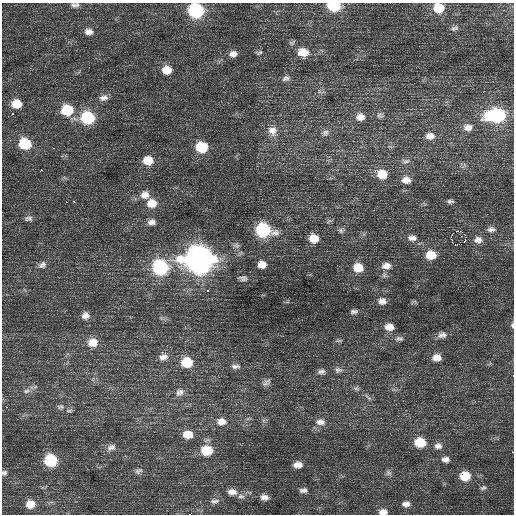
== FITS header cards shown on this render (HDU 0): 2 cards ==
NAXIS1  =                  512 / Axis length
NAXIS2  =                  512 / Axis length

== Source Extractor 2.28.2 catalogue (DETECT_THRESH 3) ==
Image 512 x 512 px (HDU 0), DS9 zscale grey, 1 PNG px = 1 image px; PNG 516 x 516 px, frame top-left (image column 1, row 512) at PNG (2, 3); no overlay
Background 0.24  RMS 0.8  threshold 2.39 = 3 sigma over >= 5 px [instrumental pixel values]
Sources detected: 111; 1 with non-positive FLUX_AUTO (blend fragments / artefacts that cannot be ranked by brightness) is not listed; the other 110 listed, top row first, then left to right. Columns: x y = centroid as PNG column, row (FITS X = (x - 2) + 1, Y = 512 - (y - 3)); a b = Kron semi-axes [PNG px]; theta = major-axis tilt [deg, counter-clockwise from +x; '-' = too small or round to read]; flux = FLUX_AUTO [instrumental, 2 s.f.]
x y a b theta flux
75 5 11 6 2 190
334 6 10 7 -2 2500
439 8 10 9 - 1300
196 10 10 9 - 6100
454 28 12 7 21 170
88 32 11 8 -3 320
259 52 9 5 12 100
303 52 13 10 -9 770
233 54 10 7 9 300
167 70 10 9 - 750
286 78 10 7 15 190
104 98 12 8 11 280
16 104 9 8 - 950
67 110 11 10 - 2000
12 114 3 2 - 76
380 115 9 7 -1 150
496 115 15 9 3 6800
360 117 11 9 6 370
87 118 11 10 - 3600
468 127 12 9 6 350
272 131 13 12 - 530
325 133 9 8 - 200
430 136 11 9 2 390
25 144 10 9 - 2300
202 147 10 9 - 2100
53 148 3 2 - 230
148 160 10 8 3 920
406 161 11 6 4 170
41 170 3 3 - 250
382 174 10 9 - 970
406 180 10 8 -8 390
145 195 12 11 - 460
450 201 8 4 0 130
66 202 2 2 - 190
74 202 3 2 - 140
152 203 11 9 2 740
28 218 11 7 1 190
152 222 10 8 5 280
491 229 11 7 -1 210
263 230 12 9 -12 4700
341 231 8 6 -59 140
459 231 5 3 - 920
465 235 3 2 - 480
461 236 3 2 - 50
314 238 9 8 - 780
412 238 12 8 -2 330
465 240 4 2 - 110
478 240 11 8 5 330
455 244 3 2 - 250
461 244 2 2 - 55
236 245 9 7 -25 170
431 255 10 8 0 970
199 259 14 11 -6 58000
42 265 11 8 26 230
262 265 8 7 - 470
386 266 11 7 4 370
160 267 11 10 - 6300
358 268 9 8 - 960
243 278 11 6 -8 170
208 290 3 3 - 130
382 301 10 8 0 310
354 312 9 5 11 150
85 316 9 8 - 310
512 325 7 4 87 95
389 327 9 7 -5 520
442 335 12 8 11 260
399 339 11 6 9 170
338 341 10 4 4 93
93 343 12 10 14 690
163 357 12 8 14 310
437 357 10 7 4 450
187 362 11 9 2 1400
235 366 13 6 1 220
338 370 11 7 6 210
321 371 10 7 12 200
513 376 3 2 - 130
265 384 12 6 5 210
356 388 8 5 -5 130
27 391 10 6 18 190
181 392 12 8 90 230
178 393 10 6 -90 170
368 397 12 4 -38 130
6 407 2 2 - 130
60 407 9 6 0 160
69 411 10 4 -4 120
221 421 13 10 1 490
320 422 13 9 -5 380
188 434 11 8 -1 780
420 442 10 8 -5 1400
438 446 10 8 -1 270
111 447 12 9 17 290
207 450 11 9 -2 1600
512 452 3 2 - 97
445 459 10 7 2 260
51 460 9 9 - 3000
298 465 9 6 5 390
138 471 10 7 24 180
4 473 7 5 31 120
388 473 8 7 - 150
465 476 10 9 - 1200
483 488 9 6 18 140
303 490 10 6 3 180
232 492 13 8 -5 390
241 496 10 6 -6 210
264 497 9 7 -5 290
215 501 14 7 4 230
30 504 9 7 14 600
406 504 9 7 4 260
383 512 9 6 3 320
190 514 3 2 - 1900
At the frame edge (FLAGS 8, measured only in part): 10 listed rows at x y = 75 5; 334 6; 439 8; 196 10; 512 325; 513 376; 512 452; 4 473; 383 512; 190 514
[1 non-positive-flux detection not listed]